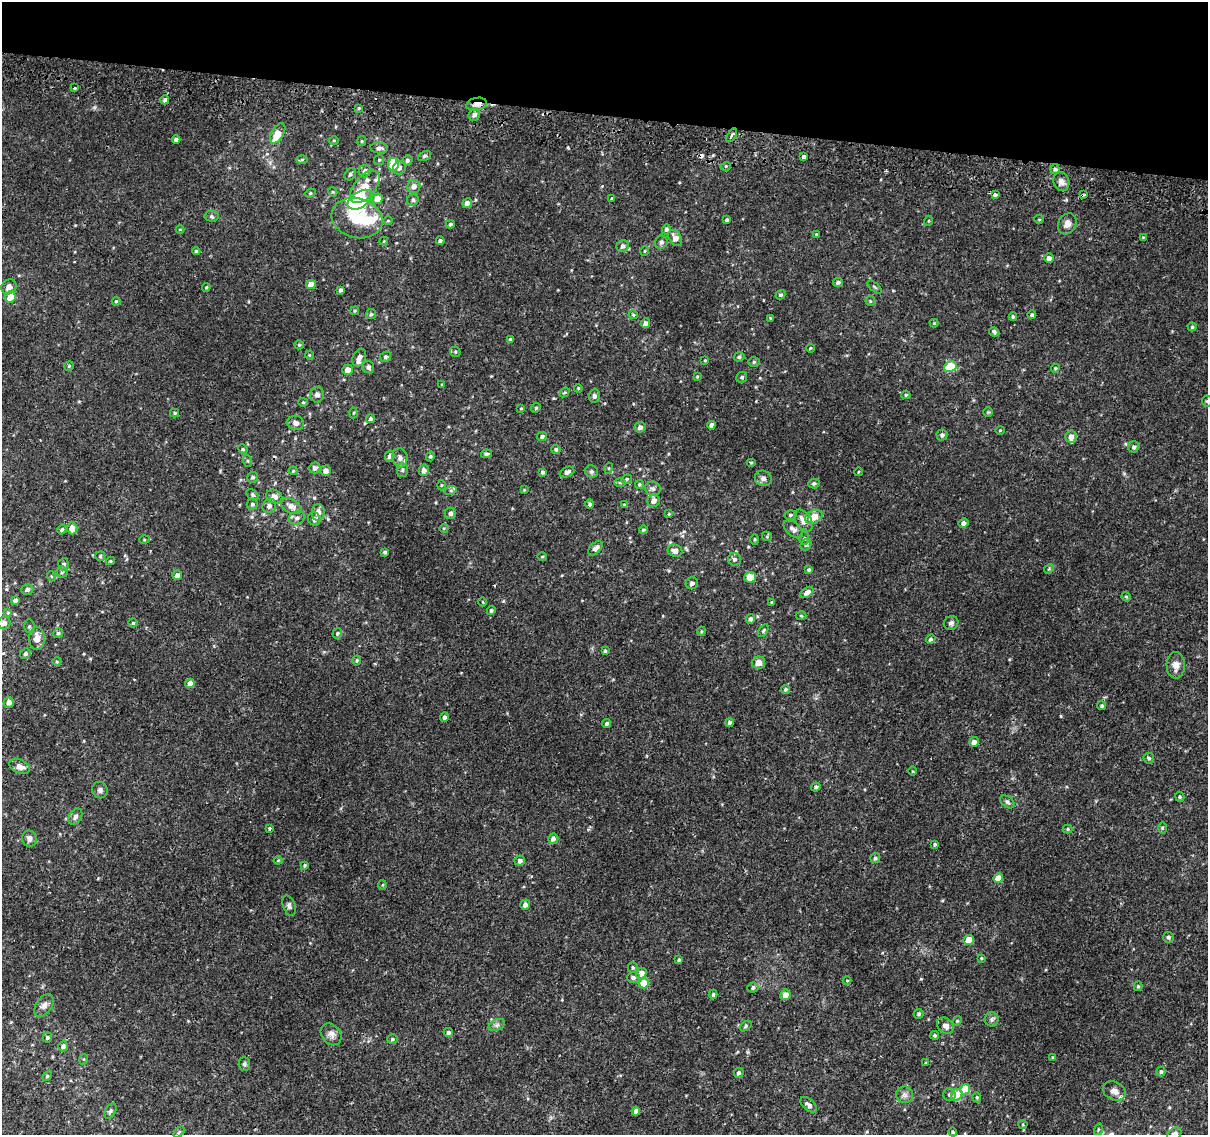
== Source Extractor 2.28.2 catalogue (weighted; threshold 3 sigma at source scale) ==
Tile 2 of 4 x 4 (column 2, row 1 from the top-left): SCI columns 1211-2416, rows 3662-4794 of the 4842 x 5116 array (HDU 1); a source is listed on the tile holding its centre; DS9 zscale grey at full resolution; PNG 1210 x 1137 px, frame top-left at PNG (2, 2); each listed source drawn as its Kron ellipse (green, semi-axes under 4 px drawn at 4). Shown black and unused: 10% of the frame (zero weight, under 2 of 3 exposures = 2% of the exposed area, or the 3 px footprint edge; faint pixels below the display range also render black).
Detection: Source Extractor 2.28.2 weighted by HDU 2 'WHT'; one run over the whole footprint, this tile lists its part. Background 0.00508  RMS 0.0022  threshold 0.0101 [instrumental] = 3 sigma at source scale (4.5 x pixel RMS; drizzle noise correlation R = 1.50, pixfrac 1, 0.0396/0.0396 arcsec/px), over >= 5 px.
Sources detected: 298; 3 inside a brighter object's white glare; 3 cosmic-ray / hot-pixel residue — neither listed nor drawn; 6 inside a brighter listed object's ellipse — not listed separately; the other 286 listed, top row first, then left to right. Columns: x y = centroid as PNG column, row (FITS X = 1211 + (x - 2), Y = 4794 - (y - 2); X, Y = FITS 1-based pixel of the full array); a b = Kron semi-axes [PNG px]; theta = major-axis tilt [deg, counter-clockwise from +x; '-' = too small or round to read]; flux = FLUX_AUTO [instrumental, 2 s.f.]
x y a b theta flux
75 88 3 3 - 0.71
165 100 4 4 - 0.52
477 104 10 6 12 1.4
359 108 3 3 - 0.24
474 115 6 5 - 0.92
278 133 11 6 59 3.1
732 135 7 3 59 0.49
176 139 4 3 - 0.61
334 140 5 3 - 0.19
362 141 5 4 - 0.26
379 148 9 5 -4 0.75
424 156 7 4 26 0.33
804 157 4 3 - 1.9
302 160 5 4 - 0.31
379 160 5 5 - 0.28
407 160 5 5 - 0.41
393 164 6 5 - 6.8
726 166 5 3 - 0.25
399 168 7 6 - 0.82
1055 169 5 4 - 0.45
365 171 6 6 - 0.85
350 174 7 5 53 0.48
1061 182 9 8 - 1.1
365 187 19 10 51 4.7
414 187 6 6 - 0.99
333 192 5 3 - 0.21
310 193 5 4 - 0.3
1084 194 3 3 - 0.45
995 195 3 3 - 2.7
377 199 5 5 - 2.1
612 199 4 3 - 0.22
360 200 14 8 32 15
413 200 6 5 - 0.49
467 203 5 4 - 1.2
211 216 7 5 -4 0.44
357 218 26 19 -16 8.7
1039 219 5 4 - 0.26
727 220 3 3 - 0.36
388 221 5 3 - 0.21
928 221 5 3 - 0.18
450 224 4 4 - 0.34
1067 224 11 8 61 1.3
180 229 4 3 - 0.17
666 229 5 4 - 0.44
816 235 4 3 - 0.3
1143 237 3 3 - 0.16
675 238 9 6 -58 1.5
384 241 4 3 - 0.2
440 241 4 4 - 0.49
661 242 7 6 - 0.75
623 246 6 5 - 0.79
196 251 4 4 - 0.31
645 251 4 4 - 0.23
1049 258 5 4 - 1.2
838 282 5 4 - 0.47
311 284 5 4 - 2.2
9 287 8 7 - 1.2
206 287 4 3 - 0.26
875 287 8 2 -40 0.28
340 290 4 3 - 0.45
780 295 5 4 - 0.37
10 297 6 5 - 3.4
116 301 4 4 - 0.25
870 301 5 4 - 0.27
355 311 4 3 - 0.27
371 314 5 5 - 0.32
633 315 4 4 - 0.24
1032 315 4 4 - 0.44
1013 317 4 3 - 0.31
770 318 3 3 - 0.15
645 323 5 4 - 0.89
934 323 4 4 - 0.18
1192 327 4 4 - 0.29
994 332 5 4 - 0.43
510 340 4 4 - 0.48
299 345 5 4 - 0.27
810 348 4 3 - 0.26
455 352 5 5 - 0.32
309 355 4 4 - 0.2
385 357 5 5 - 0.44
739 357 5 4 - 0.47
359 358 9 6 65 1.2
705 360 3 3 - 0.18
754 362 6 5 - 0.37
69 366 5 5 - 0.3
368 367 6 6 - 0.58
950 367 6 5 - 9.1
1055 368 4 4 - 0.28
348 370 5 5 - 1.7
697 376 4 3 - 0.2
742 377 6 5 - 0.5
441 385 4 2 - 0.17
578 388 4 3 - 0.24
565 393 5 3 - 0.28
317 395 8 6 82 0.79
906 395 4 4 - 0.32
594 396 7 5 82 0.67
1207 401 5 5 - 0.29
303 402 5 4 - 0.29
536 408 5 4 - 0.3
521 409 3 3 - 0.22
988 412 5 5 - 0.23
175 413 4 4 - 0.3
353 413 5 3 - 0.25
370 419 4 4 - 0.53
296 423 8 7 - 0.93
711 425 4 4 - 0.78
640 427 5 5 - 0.86
1000 430 5 3 - 0.18
942 435 5 5 - 0.44
542 436 5 4 - 0.52
1071 437 6 5 - 1.4
1134 447 6 5 - 0.65
243 449 5 4 - 0.26
556 449 4 4 - 0.43
486 454 5 4 - 0.35
390 456 5 4 - 0.72
430 457 5 4 - 0.36
400 458 10 7 -80 0.92
248 461 6 4 -71 0.31
751 462 5 3 - 0.22
315 468 5 5 - 0.73
609 468 5 3 - 0.23
402 470 7 5 90 0.44
424 470 6 5 - 0.9
293 471 4 4 - 0.25
326 471 5 5 - 1.1
591 471 6 6 - 0.47
543 472 3 3 - 0.38
567 472 8 5 22 0.68
858 472 4 3 - 0.16
253 477 5 5 - 0.45
763 478 8 7 - 0.95
626 479 5 4 - 0.33
620 483 6 4 0 0.33
814 483 5 5 - 0.44
639 484 4 4 - 0.36
441 485 5 3 - 0.22
653 489 8 7 - 0.75
451 490 6 4 19 0.31
524 490 4 3 - 0.18
253 495 7 5 -42 0.38
274 497 8 6 -23 1.5
654 501 6 6 - 1.3
252 504 5 5 - 0.52
590 504 4 4 - 0.44
624 505 4 4 - 0.25
269 506 7 6 - 0.9
291 506 11 7 -28 1.5
318 512 8 6 -89 1.2
450 513 5 5 - 0.77
669 514 4 3 - 0.21
790 515 6 5 - 0.42
814 517 9 6 27 3.1
297 518 8 6 19 0.74
314 519 7 6 - 0.74
803 520 12 7 -55 2.1
963 523 5 4 - 0.8
72 528 6 5 - 2.2
444 528 4 3 - 0.18
62 529 5 4 - 0.37
793 529 11 6 -42 1
643 530 4 3 - 0.29
767 536 5 4 - 0.27
755 539 5 4 - 0.27
804 539 6 5 - 0.4
144 540 5 3 - 0.2
806 545 6 5 - 0.39
595 548 8 5 45 1
675 551 7 6 - 1.1
385 552 4 4 - 0.45
100 556 5 5 - 0.37
542 556 5 3 - 0.24
734 559 6 6 - 0.56
110 561 4 4 - 0.24
63 564 6 5 - 0.65
1049 569 5 4 - 0.26
809 570 4 4 - 0.41
62 572 5 5 - 0.44
177 575 5 4 - 0.95
51 576 5 3 - 0.19
750 577 6 5 - 3.2
692 583 6 5 - 0.63
27 589 6 5 - 0.61
807 592 7 4 37 1
1126 597 5 4 - 0.24
15 601 4 4 - 0.7
483 602 4 3 - 0.15
772 602 4 3 - 0.2
491 611 4 4 - 0.39
8 613 4 4 - 0.22
801 616 5 3 - 0.21
751 619 5 4 - 0.51
4 623 6 6 - 1.1
133 623 4 4 - 0.23
951 623 7 6 - 0.56
29 626 7 5 -88 0.43
702 631 4 3 - 0.18
763 631 7 4 60 0.32
58 633 5 4 - 0.34
337 633 5 4 - 0.37
37 638 11 8 -90 2
931 639 5 4 - 0.41
605 651 4 3 - 0.3
25 653 5 5 - 0.52
357 661 5 4 - 0.31
57 662 4 3 - 0.2
758 663 6 6 - 1.7
1176 665 13 9 -89 1.7
190 683 5 4 - 1.3
785 689 4 4 - 0.4
9 702 5 5 - 1
1102 706 4 4 - 0.4
444 717 5 4 - 0.55
607 723 4 4 - 0.47
729 723 4 4 - 0.47
974 742 5 4 - 1.1
1149 758 5 5 - 0.38
20 766 11 6 -24 1.3
913 771 5 3 - 0.19
816 787 4 4 - 0.45
100 790 8 7 - 0.67
1180 797 5 4 - 0.32
1007 802 8 5 -36 0.48
75 816 9 6 59 0.85
269 828 3 3 - 0.56
1162 828 5 3 - 0.26
1068 829 5 4 - 0.28
29 839 8 7 - 0.87
553 839 5 5 - 0.9
935 844 4 3 - 0.28
875 858 5 5 - 0.43
278 860 4 4 - 0.2
520 861 5 5 - 0.82
305 865 4 4 - 0.27
998 878 5 4 - 3.5
383 885 5 3 - 0.21
525 905 5 4 - 0.97
289 906 10 6 -68 0.66
1168 937 5 5 - 0.49
969 940 5 4 - 4
981 958 4 3 - 0.23
679 960 4 4 - 0.33
633 967 5 5 - 0.35
641 973 6 5 - 2.1
633 977 6 5 - 0.68
847 980 4 3 - 0.18
644 983 5 5 - 3.8
1138 986 5 4 - 0.31
753 988 5 5 - 0.58
713 994 4 4 - 0.3
785 995 5 5 - 1.4
44 1005 12 7 55 1.1
919 1014 5 5 - 0.4
992 1019 7 7 - 0.59
957 1021 5 4 - 0.22
497 1025 8 5 25 0.63
746 1026 6 4 39 0.32
945 1026 9 7 -40 1.2
448 1032 5 4 - 0.58
331 1034 12 9 -50 1.2
934 1035 4 4 - 0.29
47 1037 5 5 - 0.38
392 1039 5 4 - 0.4
63 1046 5 4 - 0.73
1053 1057 4 3 - 0.2
84 1059 5 3 - 0.21
926 1063 3 3 - 0.21
244 1064 7 5 -86 0.46
1161 1072 4 4 - 0.4
739 1073 5 4 - 0.59
47 1076 6 4 45 0.27
965 1089 5 5 - 5.4
1114 1091 12 9 -27 1.5
904 1095 8 8 - 0.89
949 1095 6 6 - 0.53
957 1095 6 5 - 3.8
977 1097 5 4 - 0.33
809 1105 10 5 -41 0.97
110 1111 8 5 61 0.48
636 1111 4 4 - 1.3
1023 1124 4 4 - 0.26
1098 1129 6 3 72 0.27
179 1132 6 4 45 0.31
953 1132 4 4 - 0.35
1174 1134 8 5 41 1.6
Overlapping masked pixels (flux is a lower limit): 1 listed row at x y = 477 104
Isophote crosses this tile's border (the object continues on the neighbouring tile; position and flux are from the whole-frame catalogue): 2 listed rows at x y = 1207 401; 1174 1134